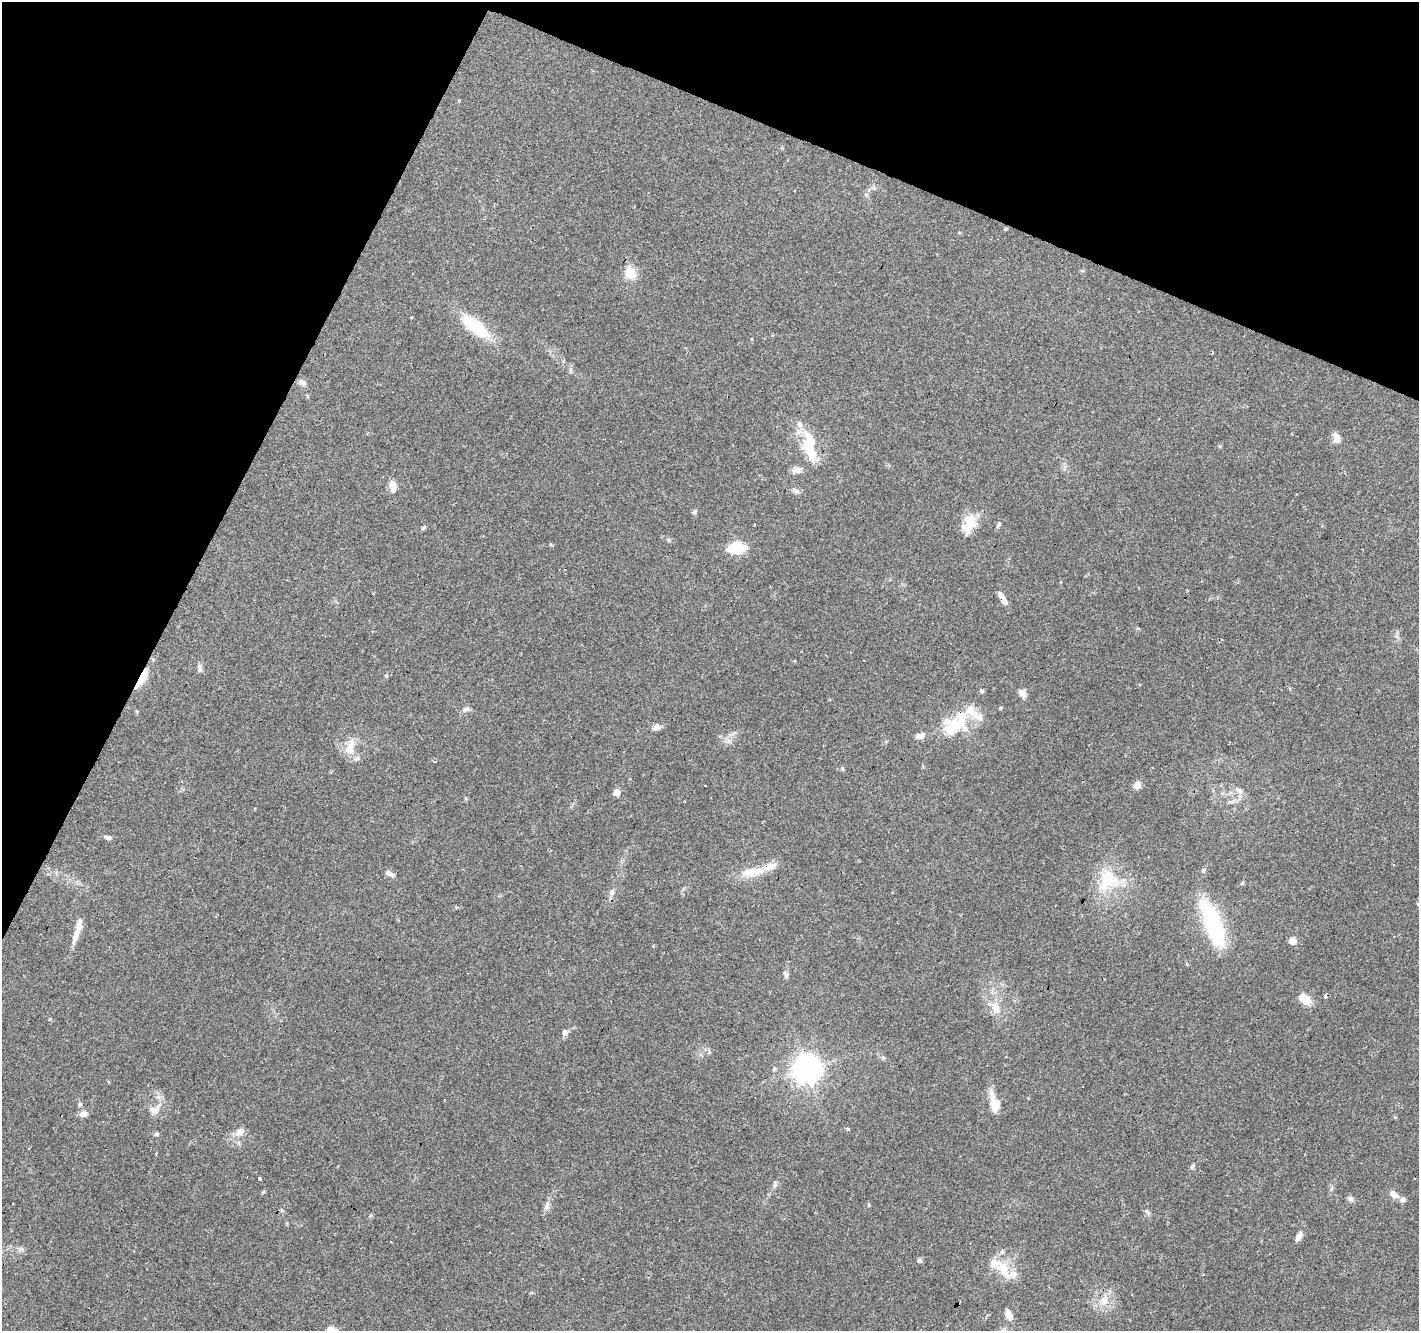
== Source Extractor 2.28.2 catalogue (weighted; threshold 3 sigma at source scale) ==
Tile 2 of 4 x 4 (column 2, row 1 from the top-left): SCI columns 1417-2833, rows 4189-5517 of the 5670 x 5783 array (HDU 1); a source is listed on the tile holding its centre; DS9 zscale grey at full resolution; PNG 1421 x 1333 px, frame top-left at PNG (2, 2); no overlay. Shown black and unused: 22% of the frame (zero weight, under 3 of 4 exposures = <1% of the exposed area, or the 3 px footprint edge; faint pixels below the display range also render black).
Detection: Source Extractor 2.28.2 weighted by HDU 2 'WHT'; one run over the whole footprint, this tile lists its part. Background 0.0903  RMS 0.0053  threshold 0.0239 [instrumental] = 3 sigma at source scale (4.5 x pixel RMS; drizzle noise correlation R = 1.50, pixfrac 1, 0.0396/0.0396 arcsec/px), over >= 5 px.
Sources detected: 107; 16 cosmic-ray / hot-pixel residue — not listed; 11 inside a brighter listed object's ellipse — not listed separately; the other 80 listed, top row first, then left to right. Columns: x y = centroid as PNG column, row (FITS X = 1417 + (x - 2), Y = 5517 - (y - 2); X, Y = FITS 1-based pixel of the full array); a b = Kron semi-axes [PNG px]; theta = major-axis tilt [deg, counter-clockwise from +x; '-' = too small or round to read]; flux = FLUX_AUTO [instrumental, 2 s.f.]
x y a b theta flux
795 190 3 2 - 1.3
630 273 6 5 - 37
412 274 2 2 - 0.44
412 317 3 3 - 1.2
475 326 38 14 -38 24
571 371 6 4 71 0.8
302 382 11 6 -25 1.9
1337 438 9 7 -79 4.4
1220 446 6 3 72 0.58
809 447 39 14 -80 20
796 470 12 8 -4 3.1
393 486 14 8 -89 4.4
796 491 9 5 -35 1.4
694 512 6 6 - 0.97
969 522 26 14 83 11
999 524 7 5 52 0.95
423 527 10 3 49 0.9
736 548 15 10 3 20
1061 582 4 3 - 0.48
373 593 4 2 - 0.43
1003 598 16 5 -57 3.8
864 661 3 2 - 0.45
199 668 10 6 -81 1.6
386 675 5 3 - 0.48
142 679 25 7 58 12
981 691 4 3 - 4.9
1022 693 11 7 -59 2.9
1000 708 4 3 - 1.7
466 709 10 6 28 1.7
657 727 9 7 7 2.7
953 727 31 16 31 28
919 736 10 6 5 3.2
350 747 23 10 81 6.9
434 761 4 3 - 0.88
842 769 6 4 -67 0.8
182 781 3 3 - 0.51
1137 785 9 7 56 3.4
1239 791 9 7 -61 2.4
617 792 5 5 - 5.5
684 801 2 2 - 0.56
108 837 10 5 -11 1.7
1393 865 3 3 - 2
750 872 22 12 13 9.3
390 874 13 6 -22 2
1107 880 33 27 53 22
1242 883 5 5 - 0.64
612 892 8 6 -88 1.6
457 907 3 3 - 2
1213 924 54 16 -69 50
76 935 25 8 71 5.1
1292 941 5 5 - 8.4
786 975 7 4 71 1.1
1304 999 15 10 -40 6
995 1007 15 11 -75 6.1
565 1032 7 6 - 2.1
883 1058 5 4 - 0.72
807 1069 9 9 - 620
444 1100 3 2 - 0.92
80 1104 6 5 - 0.83
994 1104 25 10 -75 8.5
155 1109 21 10 38 5
83 1114 10 7 5 2.7
848 1129 3 3 - 5.6
240 1132 14 8 34 4
156 1134 7 5 1 0.96
1192 1166 8 5 60 1.1
260 1178 3 3 - 7.9
775 1185 8 5 83 1.2
1331 1188 8 3 71 0.93
263 1192 6 4 45 0.64
1393 1194 13 7 -33 3.3
1350 1199 9 6 -27 1.5
547 1206 14 6 78 2.6
371 1215 5 3 - 0.72
1299 1236 12 6 62 3.1
391 1242 3 2 - 0.79
919 1260 7 5 -14 1.1
1003 1268 30 16 -60 12
1104 1300 16 10 73 6.4
1008 1314 13 7 -65 3.5
Overlapping masked pixels (flux is a lower limit): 3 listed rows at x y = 1003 598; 142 679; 807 1069
Unlisted compact peaks at least as high as the median listed source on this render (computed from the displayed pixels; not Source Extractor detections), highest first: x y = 869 1205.